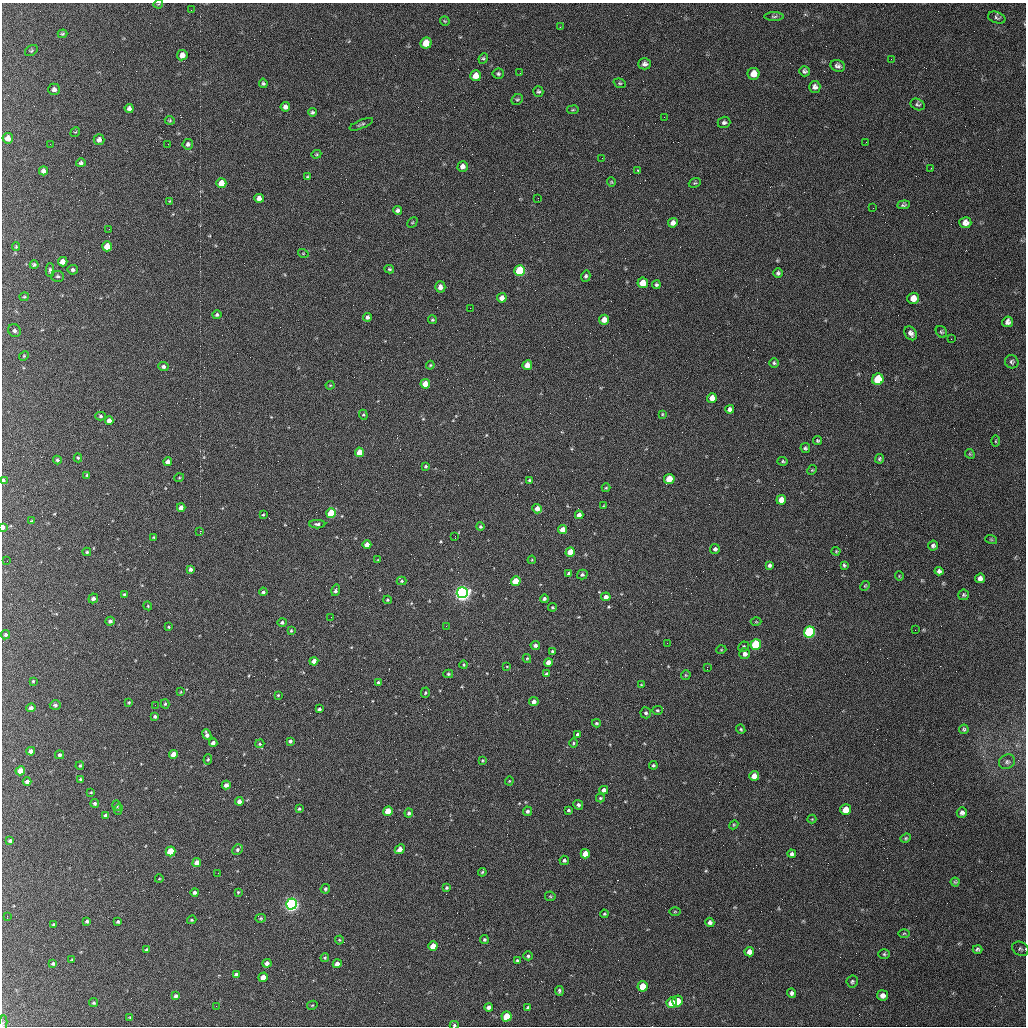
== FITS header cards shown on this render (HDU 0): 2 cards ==
NAXIS1  =                 1024
NAXIS2  =                 1024

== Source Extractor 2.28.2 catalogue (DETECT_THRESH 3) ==
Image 1024 x 1024 px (HDU 0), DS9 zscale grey, 1 PNG px = 1 image px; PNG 1028 x 1028 px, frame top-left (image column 1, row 1024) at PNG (2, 3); each listed source drawn as its Kron ellipse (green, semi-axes under 4 px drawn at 4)
Background 192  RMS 9.3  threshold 27.9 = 3 sigma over >= 5 px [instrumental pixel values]
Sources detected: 316; all 316 listed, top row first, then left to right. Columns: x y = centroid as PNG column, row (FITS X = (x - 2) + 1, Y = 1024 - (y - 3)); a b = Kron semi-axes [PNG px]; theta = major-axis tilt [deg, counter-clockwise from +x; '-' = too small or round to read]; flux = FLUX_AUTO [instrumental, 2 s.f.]
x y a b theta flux
158 4 5 3 - 510
191 10 2 2 - 310
774 17 10 4 0 1100
997 18 9 5 -18 1300
445 21 5 5 - 670
560 27 2 2 - 390
62 34 5 3 - 830
426 43 6 5 - 9800
31 51 7 5 36 910
182 55 5 5 - 3500
483 58 5 4 - 900
891 59 3 2 - 550
645 64 6 5 - 2200
838 66 7 5 -18 2000
804 71 5 5 - 1200
520 73 2 2 - 330
498 74 6 5 - 1000
753 74 6 6 - 6700
476 76 5 5 - 6900
263 83 5 4 - 1100
620 83 6 4 -20 940
815 87 6 5 - 2100
54 89 6 5 - 1800
538 91 5 5 - 1200
517 99 6 5 - 1000
918 104 7 5 -26 1200
285 107 4 4 - 2300
129 108 4 4 - 1800
573 110 6 3 8 610
312 112 4 4 - 920
664 117 3 2 - 770
170 120 5 3 - 620
724 122 6 5 - 1500
361 124 12 3 23 1100
75 132 5 3 - 530
8 138 5 5 - 3800
99 140 5 5 - 2500
866 142 2 2 - 320
50 144 2 2 - 310
168 144 2 2 - 290
188 144 5 5 - 1500
316 154 5 4 - 710
602 158 2 2 - 410
81 163 5 4 - 1400
463 166 5 5 - 3100
931 168 2 2 - 380
638 170 3 2 - 1100
43 171 5 4 - 1900
308 177 3 3 - 730
611 182 5 4 - 700
221 183 5 5 - 7700
695 183 6 4 19 800
259 198 4 4 - 2700
538 198 2 2 - 370
170 201 4 3 - 490
904 205 6 4 6 1200
873 208 3 2 - 520
398 210 4 4 - 1500
412 222 6 3 45 630
673 223 5 4 - 2900
965 223 6 5 - 3500
109 229 2 2 - 480
107 246 5 5 - 8400
16 247 4 3 - 600
303 253 5 3 - 550
63 262 5 4 - 4200
34 265 4 4 - 950
389 269 5 3 - 860
50 270 7 3 -89 1300
73 270 5 4 - 1300
520 271 5 5 - 41000
778 273 5 4 - 1300
58 276 6 5 - 1300
586 276 5 4 - 1200
643 283 5 5 - 13000
656 285 4 4 - 1100
440 287 5 5 - 3200
24 297 5 4 - 720
502 298 5 4 - 4200
913 298 6 5 - 6900
470 308 3 2 - 1900
217 315 4 4 - 1200
367 317 4 4 - 1500
432 320 4 4 - 750
604 320 5 5 - 6300
1008 322 5 5 - 2400
14 331 7 6 - 1700
941 332 6 5 - 950
911 333 7 6 - 2300
951 339 3 2 - 530
24 356 5 4 - 710
1012 362 7 6 - 1400
774 363 5 5 - 930
430 365 4 4 - 620
527 365 5 4 - 6700
163 367 5 4 - 1900
878 379 6 5 - 25000
425 384 4 4 - 9500
330 385 4 4 - 600
712 398 5 5 - 4900
730 409 4 4 - 2100
662 414 4 3 - 610
363 415 5 4 - 770
101 416 5 4 - 1100
109 420 4 4 - 2500
817 441 4 4 - 850
995 441 6 4 90 780
805 448 5 4 - 1000
360 452 4 4 - 9400
970 454 5 4 - 700
78 458 4 4 - 740
879 459 5 4 - 1000
57 460 4 4 - 960
783 461 5 4 - 730
168 462 4 4 - 3500
426 466 3 3 - 680
812 470 5 4 - 640
87 475 3 3 - 830
179 478 5 3 - 540
669 479 5 5 - 14000
3 480 4 3 - 1800
529 480 3 2 - 650
606 488 4 4 - 710
781 500 5 4 - 6600
604 506 4 4 - 530
181 508 4 4 - 2700
537 509 5 4 - 3900
331 513 5 4 - 26000
263 515 3 3 - 600
579 515 4 4 - 3000
31 521 3 2 - 510
317 524 8 4 0 1400
3 527 4 3 - 2000
480 527 4 4 - 950
563 530 4 4 - 7800
200 531 3 2 - 12000
455 536 3 2 - 600
154 537 3 3 - 660
991 539 6 3 -19 590
367 544 4 4 - 5000
933 545 5 5 - 1500
715 549 5 5 - 1500
836 551 4 4 - 670
87 552 4 3 - 800
570 552 5 4 - 13000
378 560 3 3 - 540
532 560 4 3 - 540
7 561 2 2 - 270
769 565 4 3 - 1300
844 565 4 3 - 930
190 569 4 3 - 1600
939 571 4 4 - 1700
569 574 4 4 - 2300
582 575 5 5 - 1200
899 576 5 4 - 590
980 578 5 5 - 2300
402 581 5 4 - 830
516 581 5 4 - 17000
865 586 5 4 - 730
336 590 6 3 75 1500
263 592 4 3 - 1400
462 593 5 5 - 310000
124 594 4 3 - 710
964 595 5 5 - 980
606 597 4 4 - 2500
93 598 5 4 - 2100
544 599 4 3 - 1300
387 600 4 4 - 670
148 606 4 3 - 540
552 607 4 3 - 710
331 617 3 2 - 1000
110 621 5 4 - 1800
282 622 5 4 - 1200
756 622 5 3 - 580
446 626 3 2 - 510
169 627 3 2 - 570
915 630 2 2 - 510
291 631 3 3 - 670
809 632 5 5 - 80000
5 635 5 4 - 1100
667 643 2 2 - 370
756 644 5 5 - 41000
535 645 4 4 - 1600
743 647 5 5 - 960
721 650 5 3 - 520
552 651 3 3 - 760
745 654 5 5 - 3000
527 658 4 4 - 740
314 661 4 4 - 3800
548 662 4 4 - 5100
464 665 4 4 - 740
507 666 3 2 - 370
707 667 3 2 - 1000
448 674 5 4 - 850
547 674 4 4 - 1100
686 675 5 5 - 730
33 681 3 3 - 670
378 682 3 3 - 830
641 685 4 4 - 550
181 692 4 2 - 450
425 693 5 4 - 780
278 695 3 2 - 550
534 701 5 4 - 2800
129 702 3 3 - 630
165 704 4 4 - 800
55 705 5 5 - 1300
155 705 2 2 - 370
31 708 4 4 - 1800
319 709 4 3 - 1100
657 710 5 4 - 780
646 713 5 5 - 1300
155 716 3 3 - 1300
596 723 4 3 - 840
741 729 5 4 - 800
964 729 5 4 - 930
207 735 5 4 - 2100
577 735 4 3 - 1800
290 741 4 3 - 1200
213 743 4 4 - 2400
574 743 4 3 - 670
260 744 5 4 - 810
31 751 4 4 - 2500
174 754 4 4 - 6500
59 755 4 4 - 1400
208 759 5 4 - 760
483 760 4 3 - 660
1007 762 8 7 - 1800
653 765 4 4 - 980
80 766 4 3 - 750
20 771 5 4 - 6700
754 776 5 5 - 6300
80 779 4 3 - 740
509 781 4 4 - 570
27 782 4 4 - 2200
226 785 4 4 - 2300
604 790 4 4 - 2600
91 792 3 2 - 470
600 798 4 3 - 800
239 801 4 4 - 2600
95 803 4 4 - 1200
578 805 5 4 - 1600
117 806 5 4 - 1000
118 809 5 4 - 810
299 809 4 3 - 750
568 810 3 3 - 950
846 810 5 5 - 9700
388 811 5 4 - 15000
527 811 5 4 - 1500
409 813 4 4 - 1200
962 813 5 5 - 1800
106 815 4 4 - 2000
812 819 4 4 - 610
734 825 5 4 - 660
906 838 5 4 - 830
10 841 3 3 - 1200
400 849 5 4 - 4100
237 850 6 5 - 1300
170 851 5 4 - 20000
585 854 4 4 - 7300
792 854 4 4 - 1400
564 860 4 4 - 1100
197 863 4 4 - 5200
482 872 4 3 - 800
218 873 2 2 - 320
159 879 4 3 - 500
955 882 4 4 - 710
446 888 3 3 - 950
325 889 5 4 - 850
195 892 4 4 - 1500
238 892 3 3 - 580
550 896 5 5 - 800
291 904 5 5 - 220000
675 912 6 4 0 640
604 914 4 4 - 640
7 916 3 2 - 1000
261 918 5 4 - 820
192 920 5 4 - 750
87 921 4 3 - 1200
118 921 3 3 - 860
710 922 5 4 - 2000
53 924 3 3 - 810
904 933 6 3 1 710
339 940 4 4 - 630
484 940 4 4 - 940
433 946 5 4 - 7200
978 949 5 4 - 1200
1020 949 9 6 -30 1500
147 950 3 3 - 1200
749 952 5 5 - 3800
884 954 6 5 - 1000
528 956 5 4 - 990
325 958 4 3 - 790
72 960 4 3 - 640
517 960 3 3 - 750
53 963 4 4 - 1000
267 963 4 4 - 2700
337 964 4 4 - 3700
236 975 4 4 - 2200
263 977 5 4 - 6900
852 981 6 5 - 1200
643 986 5 5 - 12000
559 991 5 3 - 990
792 993 5 4 - 1700
883 995 5 5 - 2900
176 996 4 4 - 1500
677 1001 5 5 - 13000
94 1003 4 4 - 860
672 1003 5 5 - 15000
312 1005 5 4 - 630
216 1006 2 2 - 320
489 1007 4 4 - 2100
528 1008 4 3 - 1300
506 1016 5 5 - 16000
130 1017 4 3 - 630
3 1024 8 2 80 700
454 1025 4 4 - 850
At the frame edge (FLAGS 8, measured only in part): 6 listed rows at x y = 158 4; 3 480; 3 527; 1020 949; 3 1024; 454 1025